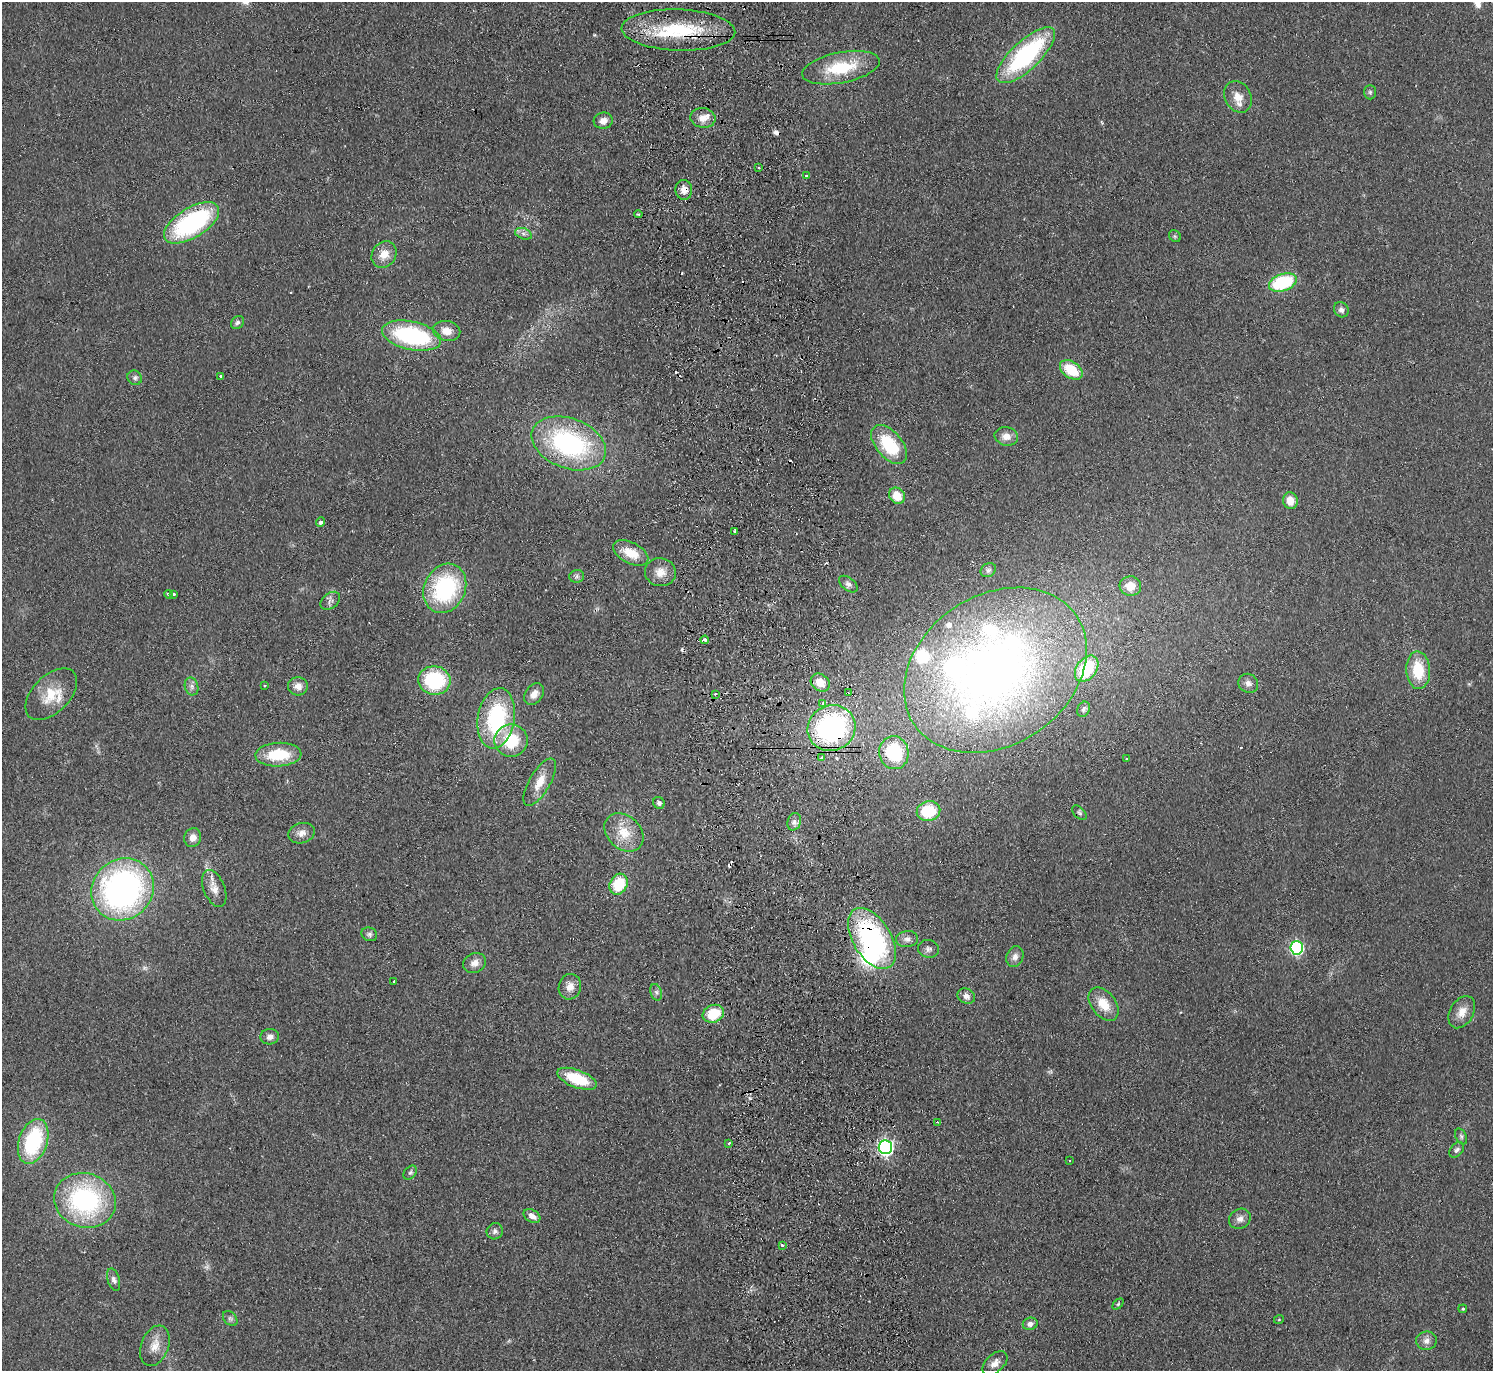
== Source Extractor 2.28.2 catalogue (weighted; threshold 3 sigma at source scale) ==
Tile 5 of 3 x 3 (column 2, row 2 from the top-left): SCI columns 1549-3039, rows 1503-2871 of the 4587 x 4463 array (HDU 1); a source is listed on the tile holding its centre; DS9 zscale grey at full resolution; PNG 1495 x 1373 px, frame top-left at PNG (2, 2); each listed source drawn as its Kron ellipse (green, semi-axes under 4 px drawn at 4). Shown black and unused: <1% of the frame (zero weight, under 2 of 3 exposures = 3% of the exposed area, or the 3 px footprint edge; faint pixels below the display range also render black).
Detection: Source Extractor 2.28.2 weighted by HDU 2 'WHT'; one run over the whole footprint, this tile lists its part. Background 0.0948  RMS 0.01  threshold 0.0456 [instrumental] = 3 sigma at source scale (4.5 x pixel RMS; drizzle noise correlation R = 1.50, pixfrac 1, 0.05/0.05 arcsec/px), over >= 5 px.
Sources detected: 135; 1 too faint to see at this stretch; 1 inside a brighter object's white glare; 10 cosmic-ray / hot-pixel residue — neither listed nor drawn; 11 inside a brighter listed object's ellipse — not listed separately; the other 112 listed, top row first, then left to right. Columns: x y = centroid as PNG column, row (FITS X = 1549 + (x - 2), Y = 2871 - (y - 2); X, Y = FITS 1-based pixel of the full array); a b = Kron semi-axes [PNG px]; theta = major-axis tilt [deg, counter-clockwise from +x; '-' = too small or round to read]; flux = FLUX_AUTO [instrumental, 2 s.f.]
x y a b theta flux
678 30 57 20 -2 79
1026 55 38 14 43 140
841 68 39 15 11 52
1370 92 7 6 - 2.2
1238 97 16 13 -63 12
703 118 12 10 -10 9.6
603 121 9 8 - 7.4
759 168 3 2 - 1.3
806 175 3 3 - 1.2
684 190 10 8 -85 9.9
638 214 4 4 - 1.5
192 223 31 15 32 150
523 234 9 5 -20 3.4
1175 236 6 5 - 1.7
384 255 14 11 52 13
1283 282 14 8 18 72
1341 310 8 7 - 4.2
237 322 7 5 45 2.6
446 331 14 10 -11 12
412 336 30 14 -12 130
1071 370 12 8 -34 33
220 376 3 3 - 7.2
135 378 7 6 - 3
1006 436 12 9 -12 8.9
569 443 39 25 -20 160
889 445 23 13 -50 55
897 496 9 7 -43 18
1290 501 8 7 - 13
320 522 5 4 - 3.1
735 531 3 3 - 2.6
631 553 19 10 -28 21
988 570 8 6 32 2.8
660 572 15 14 - 12
577 576 7 6 - 2.8
848 584 11 6 -38 3.9
1130 586 11 10 - 17
445 588 25 20 65 110
168 594 4 3 - 1.5
174 594 3 3 - 7.5
330 601 11 7 39 4.2
705 640 4 3 - 5.6
1087 669 14 10 53 51
995 670 98 75 34 680
1418 670 19 12 -87 35
434 680 16 14 -8 78
820 683 10 8 -37 15
1248 683 10 9 - 5.4
265 685 3 3 - 1.8
192 686 9 6 -74 4
298 686 10 9 - 7.9
849 693 3 2 - 2.6
51 694 31 18 45 28
534 694 12 8 54 8
715 694 4 2 - 0.98
822 703 3 3 - 16
1084 709 8 6 66 2.3
496 718 30 18 81 100
831 728 24 22 28 200
511 740 17 16 - 42
894 753 16 14 -79 58
278 755 23 12 3 40
821 758 4 3 - 3.1
1126 759 3 3 - 1.6
540 782 27 10 60 16
659 803 6 5 - 2.9
928 811 12 10 14 40
1079 813 9 5 -45 2.3
794 822 9 6 74 3.9
624 832 22 16 -44 24
301 833 13 10 16 7.3
193 838 9 8 - 6.6
619 884 11 8 63 36
214 888 19 10 -68 11
122 889 32 30 42 320
369 934 8 6 -26 2.8
872 938 34 19 -59 190
907 939 11 8 8 5.1
1297 948 6 6 - 150
929 949 10 9 - 4.1
1015 957 10 8 68 6
475 963 12 9 22 7.2
394 981 3 3 - 1.8
570 987 13 11 72 9.4
656 992 8 5 -72 2.7
966 996 9 7 -27 5.8
1104 1004 19 12 -52 21
1462 1012 17 11 60 12
713 1014 11 8 21 32
270 1037 9 7 5 5.2
577 1079 21 9 -21 44
938 1122 3 3 - 2.4
1461 1136 8 5 -63 2.5
33 1141 23 14 71 91
729 1143 3 3 - 1.4
885 1147 7 6 - 250
1457 1150 9 6 48 3.1
1069 1161 3 2 - 0.91
410 1172 8 5 48 2.3
85 1200 31 27 -18 150
532 1216 9 6 -31 7.5
1240 1219 11 9 27 5.9
495 1231 8 8 - 3.9
782 1245 4 2 - 3.2
114 1280 11 6 -74 4
1118 1304 6 4 46 1.5
1463 1309 4 3 - 1.4
230 1319 8 6 -48 2.6
1279 1319 5 3 - 0.84
1030 1324 7 6 - 4.5
1426 1341 10 9 - 5.8
155 1346 21 13 69 14
995 1363 15 9 43 7.1
Overlapping masked pixels (flux is a lower limit): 4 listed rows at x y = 678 30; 684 190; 831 728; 872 938